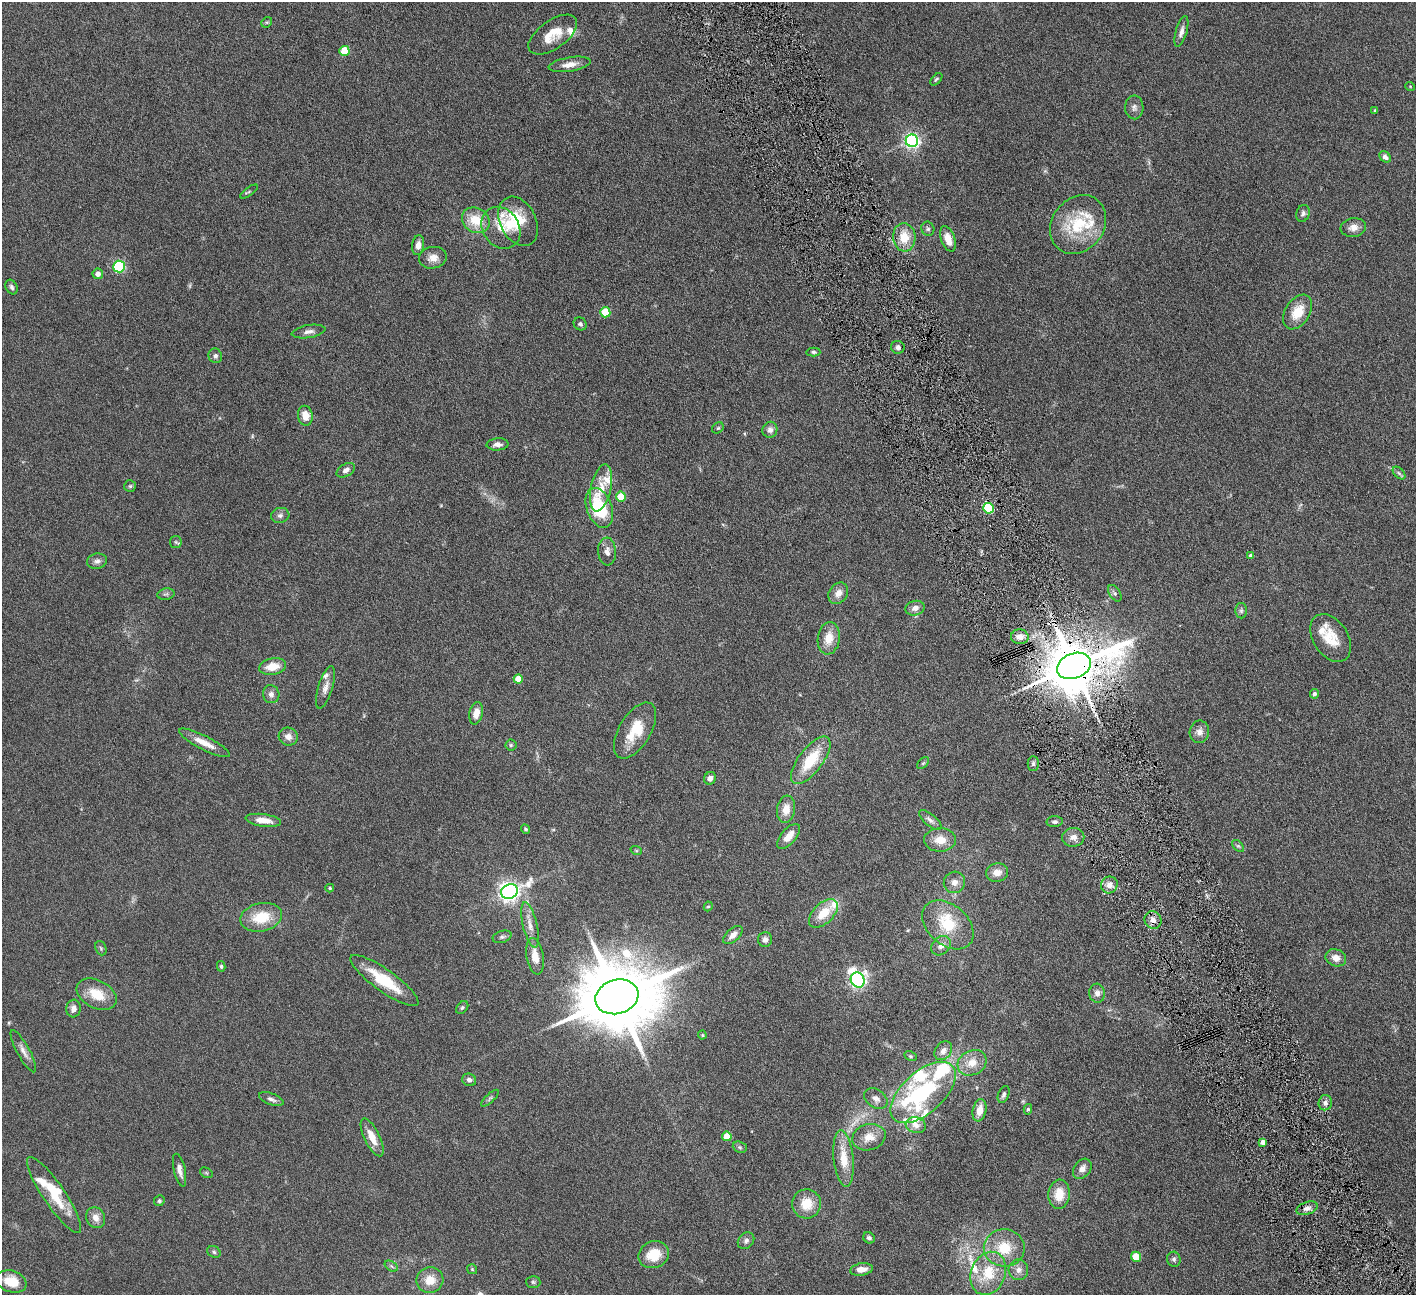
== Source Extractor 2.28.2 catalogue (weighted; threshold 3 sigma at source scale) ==
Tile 6 of 4 x 4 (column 2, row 2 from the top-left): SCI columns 1418-2831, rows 2879-4171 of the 5663 x 5625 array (HDU 1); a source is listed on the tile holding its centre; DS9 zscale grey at full resolution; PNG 1418 x 1297 px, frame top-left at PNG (2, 2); each listed source drawn as its Kron ellipse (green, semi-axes under 4 px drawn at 4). Shown black and unused: <1% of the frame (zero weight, under 4 of 8 exposures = <1% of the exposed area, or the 3 px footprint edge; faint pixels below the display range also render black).
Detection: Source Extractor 2.28.2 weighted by HDU 2 'WHT'; one run over the whole footprint, this tile lists its part. Background 0.164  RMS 0.0065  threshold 0.0266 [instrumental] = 3 sigma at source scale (4.09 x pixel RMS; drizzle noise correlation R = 1.36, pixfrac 0.8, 0.05/0.05 arcsec/px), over >= 5 px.
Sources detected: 177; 2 too faint to see at this stretch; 2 inside a brighter object's white glare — neither listed nor drawn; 19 inside a brighter listed object's ellipse — not listed separately; the other 154 listed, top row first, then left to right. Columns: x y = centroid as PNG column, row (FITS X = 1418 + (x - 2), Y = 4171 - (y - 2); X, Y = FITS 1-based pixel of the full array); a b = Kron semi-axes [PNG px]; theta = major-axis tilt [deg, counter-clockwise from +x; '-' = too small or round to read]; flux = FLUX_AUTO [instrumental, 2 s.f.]
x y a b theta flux
267 22 6 4 42 0.78
1181 32 16 5 74 2.9
553 35 28 14 35 13
344 51 5 5 - 20
570 64 21 7 9 5.3
936 79 7 4 45 0.93
1410 86 5 3 - 0.45
1134 107 12 9 -87 2.5
1375 111 4 3 - 0.76
912 141 6 6 - 170
1385 157 6 5 - 2.1
249 192 10 2 36 0.79
1303 213 9 6 69 1.7
476 220 14 12 -33 14
518 221 26 18 -63 17
1078 224 31 26 53 29
1353 227 12 9 8 4.3
501 228 22 18 -56 11
928 229 7 6 - 1.3
904 237 14 11 -85 12
948 239 13 7 -69 6.8
418 245 10 6 82 3.2
433 258 14 10 11 4.7
119 267 6 6 - 68
98 274 5 5 - 3.5
12 287 8 5 -65 1.5
605 312 5 5 - 21
1298 312 19 12 57 12
580 324 7 6 - 1.5
309 331 17 6 9 3
898 347 7 6 - 1.8
813 352 7 4 -1 1.1
215 356 7 7 - 1.7
305 416 10 7 -80 6.6
718 428 6 5 - 0.87
770 430 8 7 - 2.9
497 444 11 6 4 2.6
346 470 10 6 30 2.7
1399 473 7 4 -45 1.2
130 486 6 6 - 1
601 488 24 10 78 9.3
621 497 5 5 - 14
599 508 21 12 -70 33
988 508 5 5 - 47
280 515 9 7 15 2.1
176 542 6 5 - 1.1
607 551 14 9 -86 3.8
1251 556 4 4 - 2.4
97 561 10 7 13 2.4
838 593 11 9 55 4.5
1115 593 9 5 -58 1.6
166 594 8 5 11 1.3
915 608 9 7 13 3.5
1241 611 7 6 - 1.4
1020 637 9 7 -4 4.5
829 638 16 11 82 9.2
1331 638 26 17 -58 14
273 666 13 8 10 9.1
1074 666 18 12 22 3600
518 679 4 4 - 8.8
325 687 22 7 73 4
271 694 9 8 - 2.5
1314 694 5 4 - 1.7
476 713 11 6 78 5.5
635 731 31 16 59 17
1199 732 11 9 79 3.8
288 736 9 9 - 3.7
204 743 28 7 -27 7.4
511 745 5 5 - 0.92
811 760 28 12 53 21
923 763 7 4 44 1
1033 764 7 5 89 1.4
710 778 6 5 - 2.8
786 809 14 9 82 6.6
263 820 18 6 -8 6.6
930 820 14 5 -40 2.5
1055 822 8 5 4 1.4
525 829 5 4 - 0.85
789 836 15 7 49 6.3
1073 837 11 9 2 3.9
940 840 16 11 1 8.2
1238 846 7 4 -44 1.1
636 850 6 4 -20 0.66
997 872 11 9 10 5.2
954 882 11 10 - 3.8
1109 885 8 8 - 3.7
330 888 4 3 - 0.77
509 891 9 7 24 350
708 906 5 4 - 0.75
823 913 18 10 44 12
261 917 21 14 12 17
1153 920 9 8 - 3.7
530 925 23 7 -76 5.2
948 925 29 20 -41 21
733 935 12 6 43 3.8
502 937 10 6 17 1.6
765 939 7 7 - 2.5
941 946 11 8 44 4
101 948 7 5 -69 1.1
535 956 18 8 -80 7.1
1336 958 10 8 -19 4.8
221 966 5 4 - 0.8
384 980 41 11 -36 22
858 980 8 6 -63 180
1097 993 9 8 - 2.8
97 994 21 14 -27 13
617 997 22 17 16 7200
462 1008 7 5 49 1
73 1009 9 7 84 3.1
702 1035 4 4 - 0.68
23 1051 24 6 -61 3.9
943 1051 10 7 52 3.2
910 1056 6 4 -27 0.78
972 1063 15 12 27 8
469 1080 7 6 - 2
923 1092 40 20 42 70
1004 1094 9 5 69 1.5
490 1098 11 4 43 1.2
271 1099 13 5 -21 2.2
876 1099 13 9 -36 3.5
1325 1103 7 6 - 2.1
1028 1109 5 4 - 0.93
980 1110 11 6 78 6.2
916 1125 10 7 -15 3.2
727 1136 5 4 - 12
372 1137 21 7 -64 8.4
869 1137 17 13 15 8
1263 1142 4 4 - 2.9
740 1147 7 5 -21 0.98
844 1158 28 10 -84 13
1082 1169 11 8 52 3.3
180 1170 17 6 -78 3.6
206 1173 7 4 -31 0.74
1059 1194 14 10 86 10
54 1195 45 11 -56 18
159 1201 6 5 - 0.98
807 1204 14 14 - 11
1307 1208 11 6 18 3
96 1218 11 9 -63 4.4
869 1238 6 5 - 1.4
746 1241 9 7 45 1.9
1004 1248 20 18 -2 18
214 1252 7 5 -30 1.2
654 1255 15 13 24 15
1136 1257 5 5 - 15
1174 1259 7 7 - 1.5
391 1266 7 4 -35 1
472 1269 5 5 - 0.71
861 1269 11 6 9 4.9
1018 1270 10 10 - 3.9
988 1273 22 17 68 20
430 1280 13 13 - 9.1
11 1281 15 10 -18 11
533 1282 7 6 - 1.2
Overlapping masked pixels (flux is a lower limit): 2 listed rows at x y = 988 508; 1074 666